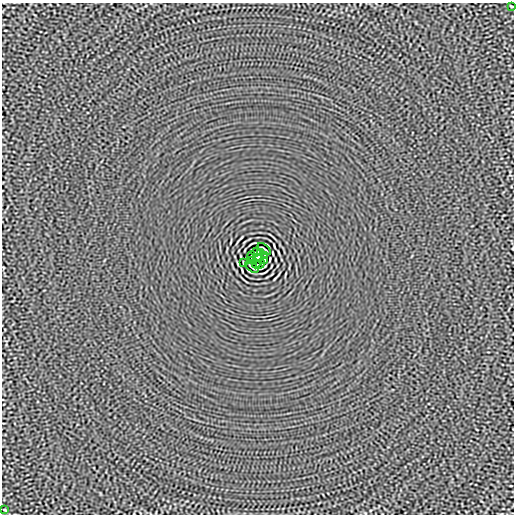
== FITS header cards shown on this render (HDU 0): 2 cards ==
NAXIS1  =                  512
NAXIS2  =                  512

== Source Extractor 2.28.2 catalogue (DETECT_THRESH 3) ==
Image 512 x 512 px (HDU 0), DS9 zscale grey, 1 PNG px = 1 image px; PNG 516 x 516 px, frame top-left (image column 1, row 512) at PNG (2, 3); each listed source drawn as its Kron ellipse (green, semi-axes under 4 px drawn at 4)
Background -1.27e-05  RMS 0.0015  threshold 0.00444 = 3 sigma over >= 5 px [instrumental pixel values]
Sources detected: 14; all 14 listed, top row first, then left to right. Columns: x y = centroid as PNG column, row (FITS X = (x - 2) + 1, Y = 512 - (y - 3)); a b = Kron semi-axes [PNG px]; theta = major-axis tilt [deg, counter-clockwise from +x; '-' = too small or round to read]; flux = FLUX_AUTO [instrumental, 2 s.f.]
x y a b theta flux
512 6 3 2 - 0.082
264 249 8 2 -40 0.099
256 252 5 2 - 0.063
260 252 4 2 - 0.1
251 256 4 2 - 0.076
265 256 4 2 - 0.073
258 258 4 4 - 3.7
251 260 3 2 - 0.081
265 260 4 2 - 0.078
243 263 4 2 - 0.081
256 264 4 2 - 0.088
260 264 5 2 - 0.088
252 267 8 2 -40 0.099
5 510 3 2 - 0.079
At the frame edge (FLAGS 8, measured only in part): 1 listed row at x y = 512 6